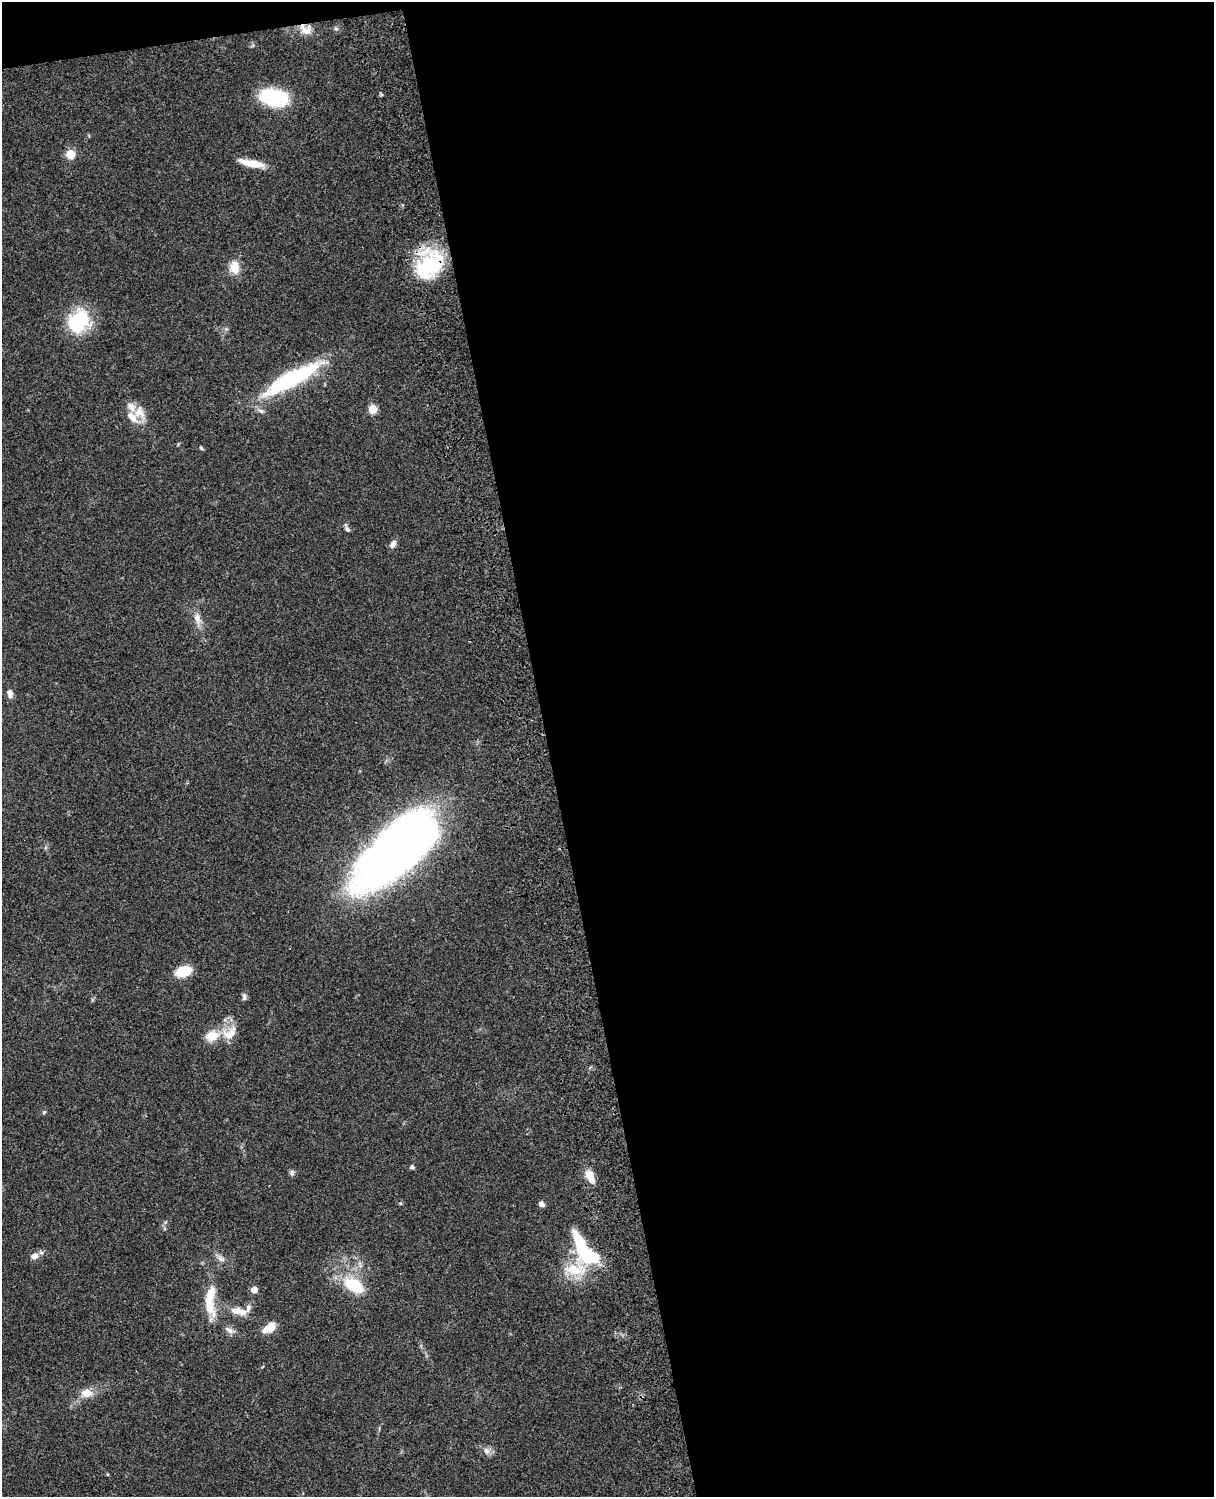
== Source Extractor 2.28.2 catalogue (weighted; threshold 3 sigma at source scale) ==
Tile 4 of 4 x 3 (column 4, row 1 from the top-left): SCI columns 3757-4968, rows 3268-4762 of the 5086 x 4926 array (HDU 1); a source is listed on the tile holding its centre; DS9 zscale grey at full resolution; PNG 1216 x 1499 px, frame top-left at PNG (2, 2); no overlay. Shown black and unused: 56% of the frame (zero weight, under 3 of 4 exposures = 6% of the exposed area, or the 3 px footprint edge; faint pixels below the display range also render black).
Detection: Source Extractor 2.28.2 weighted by HDU 2 'WHT'; one run over the whole footprint, this tile lists its part. Background 0.0964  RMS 0.0063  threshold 0.0285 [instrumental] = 3 sigma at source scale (4.5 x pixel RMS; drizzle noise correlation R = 1.50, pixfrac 1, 0.05/0.05 arcsec/px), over >= 5 px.
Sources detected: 45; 2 inside a brighter object's white glare — not listed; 6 inside a brighter listed object's ellipse — not listed separately; the other 37 listed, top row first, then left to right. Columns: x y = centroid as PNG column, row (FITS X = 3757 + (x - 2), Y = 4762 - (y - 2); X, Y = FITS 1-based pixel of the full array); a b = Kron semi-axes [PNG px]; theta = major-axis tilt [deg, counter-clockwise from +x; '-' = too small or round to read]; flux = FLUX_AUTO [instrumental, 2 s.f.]
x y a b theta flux
336 29 6 4 0 1.1
306 30 18 12 -27 7
274 98 27 16 -11 46
70 154 5 5 - 26
252 163 29 7 -12 11
431 264 36 28 56 43
234 268 15 11 -85 9.4
80 319 24 19 75 38
292 378 66 14 29 67
373 409 5 5 - 22
139 412 16 14 -80 8.4
201 448 5 4 - 0.87
347 529 8 5 -55 1.7
393 544 11 7 60 2.6
197 618 17 8 -80 5.4
10 693 11 7 -76 2.9
397 850 80 34 43 580
183 971 15 8 16 18
244 997 9 6 89 1.8
230 1033 23 14 37 10
44 1112 6 4 47 0.87
412 1167 5 5 - 1.3
292 1173 8 6 88 1.4
590 1177 20 8 -65 8
542 1204 7 6 - 2.2
34 1256 10 7 15 3.8
590 1256 28 15 -15 34
221 1259 11 6 -29 2.8
575 1269 36 18 1 22
354 1286 21 13 -31 24
254 1289 5 5 - 8.3
209 1304 35 12 -81 16
236 1311 17 10 -6 7
269 1328 18 9 34 7.7
229 1330 13 7 -29 3.1
87 1393 16 11 2 6.7
487 1451 10 8 -75 3.1
Overlapping masked pixels (flux is a lower limit): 3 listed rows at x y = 306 30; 431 264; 590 1256